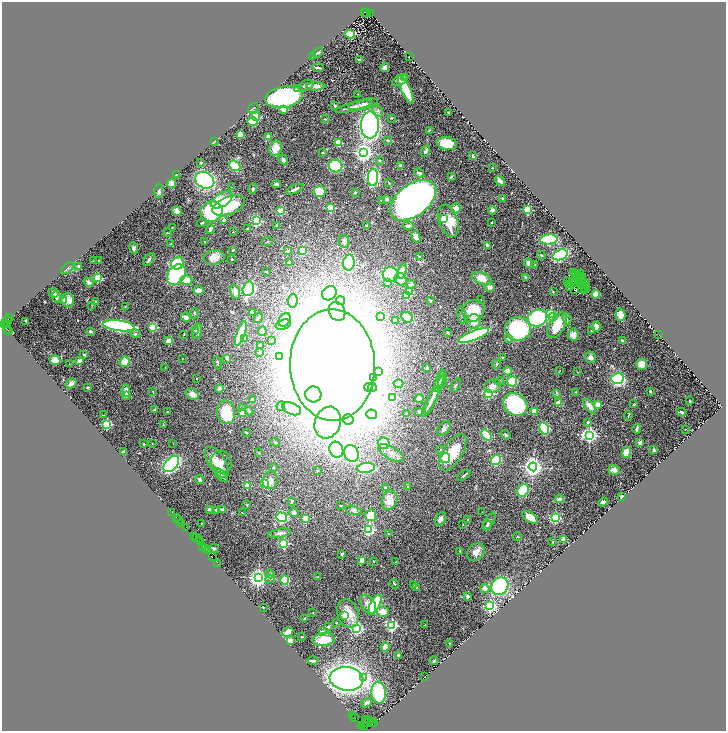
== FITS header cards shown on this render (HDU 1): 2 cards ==
NAXIS1  =                 1448
NAXIS2  =                 1457

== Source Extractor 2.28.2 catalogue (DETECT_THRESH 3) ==
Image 1448 x 1457 px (HDU 1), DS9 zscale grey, zoomed out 1/2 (1 PNG px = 2 x 2 image px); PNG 728 x 733 px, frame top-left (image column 1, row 1457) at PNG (2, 2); each listed source drawn as its Kron ellipse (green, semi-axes under 4 px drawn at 4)
Background 0.894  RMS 0.072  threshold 0.216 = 3 sigma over >= 5 px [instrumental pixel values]
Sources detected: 482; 45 cannot appear on this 1/2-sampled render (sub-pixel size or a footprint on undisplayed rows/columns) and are neither listed nor drawn; the other 437 listed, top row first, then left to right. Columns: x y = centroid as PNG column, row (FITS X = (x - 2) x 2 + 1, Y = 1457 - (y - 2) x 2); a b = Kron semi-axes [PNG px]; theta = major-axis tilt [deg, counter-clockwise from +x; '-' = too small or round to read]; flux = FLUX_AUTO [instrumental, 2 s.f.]
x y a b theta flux
364 12 3 2 - 140
366 12 2 1 - 120
371 13 3 1 - 250
350 34 5 4 - 260
318 52 6 3 38 25
312 57 2 2 - 120
409 57 2 1 - 2.8
360 60 4 2 - 36
385 67 4 3 - 85
318 68 6 2 -7 23
405 78 2 2 - 46
400 80 8 5 27 53
306 85 8 5 20 40
315 86 9 3 3 110
298 89 4 3 - 44
406 89 16 4 -65 380
358 94 2 2 - 11
284 97 19 10 11 2200
363 104 15 5 12 68
335 106 3 2 - 17
353 107 19 4 14 88
253 108 6 2 35 18
284 110 2 2 - 260
378 111 6 4 -58 30
448 112 2 1 - 7
256 117 4 4 - 230
392 118 3 3 - 8.6
325 119 3 2 - 8.5
252 122 5 4 - 190
370 125 13 9 -90 3800
429 130 3 3 - 8.8
240 134 3 3 - 99
268 137 4 3 - 41
387 140 3 3 - 9.5
214 142 4 2 - 8.2
339 143 3 3 - 320
447 143 10 6 -8 290
275 148 8 6 71 150
425 151 6 3 61 45
322 153 2 2 - 11
364 153 4 4 - 7200
473 156 4 2 - 12
283 160 5 4 - 45
380 160 3 2 - 10
201 163 2 2 - 79
401 165 3 3 - 40
235 166 6 4 -39 630
336 166 6 6 - 1200
492 168 2 2 - 6.5
419 173 5 3 - 41
176 175 3 2 - 7.8
451 176 3 2 - 18
373 177 9 5 86 2000
205 180 10 8 -27 2200
500 181 5 2 - 61
389 183 3 2 - 11
172 184 4 4 - 99
276 184 5 3 - 20
231 187 2 2 - 5.1
253 189 5 3 - 16
295 189 9 2 22 47
159 191 7 4 86 33
320 191 6 5 - 190
355 192 3 2 - 9.6
387 199 4 3 - 29
503 199 3 3 - 12
222 200 12 6 32 430
413 200 26 15 37 9400
382 201 3 2 - 7.7
229 206 17 8 21 550
331 208 3 3 - 700
456 208 5 4 - 80
492 210 4 4 - 54
528 210 3 3 - 1000
177 211 5 3 - 98
281 211 3 3 - 640
211 212 11 10 - 720
444 219 3 3 - 400
224 220 3 3 - 22
256 221 3 3 - 1900
448 221 17 9 -70 300
492 222 3 3 - 9.4
201 223 5 2 - 12
277 225 3 3 - 12
367 226 3 3 - 21
408 226 5 3 - 31
172 227 2 1 - 11
210 229 5 3 - 29
247 229 3 3 - 9.9
233 232 2 2 - 12
167 233 4 2 - 7.7
416 237 5 3 - 120
549 239 9 5 6 1100
344 241 7 5 -66 42
205 242 2 2 - 5.6
267 242 6 2 23 11
171 244 2 2 - 6.8
487 245 4 2 - 25
134 248 6 4 -81 36
233 250 3 3 - 15
302 250 4 4 - 520
288 251 3 2 - 23
541 255 4 3 - 17
560 255 8 5 18 1800
419 256 3 3 - 10
214 257 10 7 7 140
149 259 7 3 54 36
232 259 2 2 - 15
93 261 2 2 - 4.1
98 261 2 1 - 3.8
349 262 8 5 81 1100
177 263 7 6 - 530
289 263 3 3 - 40
528 263 5 3 - 68
535 264 3 2 - 9.3
79 266 3 2 - 22
67 268 7 2 42 15
402 271 8 4 76 110
266 272 3 2 - 7.6
573 272 2 1 - 1.7
575 273 2 1 - 4.3
580 273 2 1 - 79
176 275 11 8 52 1300
391 275 8 7 - 2200
575 276 2 1 - 5.9
578 276 2 1 - 4
526 277 3 3 - 11
581 277 2 1 - 2.8
583 277 2 1 - 6.5
98 278 3 3 - 700
481 278 10 5 -20 150
401 279 6 5 - 160
186 280 6 5 - 150
582 280 3 1 - 4.2
572 281 2 1 - 9
88 282 5 3 - 52
568 282 2 1 - 3.2
387 283 2 2 - 61
574 283 3 1 - 5.8
582 283 2 1 - 6.9
411 284 5 4 - 23
585 284 2 1 - 11
570 285 2 1 - 1.1
583 285 2 1 - 11
569 286 2 1 - 8.7
490 287 5 4 - 43
581 288 2 1 - 3.9
585 288 2 1 - 3.5
248 289 7 5 75 1800
575 289 3 1 - 2.2
199 290 5 4 - 63
409 291 3 2 - 210
584 291 2 1 - 7.5
235 292 7 4 -74 59
553 292 3 2 - 13
53 293 5 4 - 36
329 293 8 6 44 63
596 294 4 4 - 140
407 295 3 3 - 510
57 297 6 3 -80 33
481 299 2 1 - 3.9
64 300 2 2 - 110
68 300 7 6 - 130
430 300 3 2 - 23
96 301 3 3 - 17
293 301 6 5 - 53
341 301 4 4 - 26
92 305 3 2 - 7.4
125 306 2 2 - 4.6
337 311 10 8 -63 910
473 311 11 10 - 410
252 312 2 2 - 64
194 313 5 3 - 21
551 313 3 3 - 1700
462 315 9 2 -84 19
620 315 6 4 -76 89
381 316 2 2 - 90
186 317 5 4 - 58
407 317 6 5 - 140
553 317 4 3 - 72
9 318 2 1 - 60
258 318 5 2 - 48
537 318 10 8 24 1200
567 319 6 3 -63 27
285 320 7 5 54 45
395 320 3 2 - 14
7 321 5 3 - 300
26 321 3 1 - 8.7
474 321 7 7 - 120
5 325 3 2 - 280
283 325 8 5 16 77
557 325 14 7 59 340
119 326 16 5 -8 3400
153 327 3 3 - 790
596 327 5 4 - 95
7 328 7 3 -88 180
518 329 13 11 2 1400
9 330 2 1 - 1200
195 330 4 3 - 23
90 331 4 3 - 24
197 331 8 3 81 44
262 331 5 4 - 46
592 331 4 3 - 13
241 333 13 4 71 840
448 333 2 2 - 41
135 334 5 3 - 17
184 334 4 2 - 8.6
573 335 6 5 - 85
659 335 2 1 - 3
474 336 16 5 22 1400
244 338 3 3 - 180
509 338 2 2 - 68
272 340 2 2 - 15
169 341 2 2 - 300
623 341 4 4 - 16
260 346 4 4 - 69
259 352 2 2 - 82
84 354 2 2 - 61
279 357 4 3 - 3300
590 357 6 5 - 50
227 358 3 2 - 52
502 358 3 2 - 14
182 359 2 1 - 3.9
55 360 5 5 - 92
80 361 3 2 - 170
125 362 5 5 - 180
217 363 7 2 -79 14
69 364 2 1 - 4
496 364 4 3 - 18
642 364 5 5 - 160
332 365 56 42 -88 50000
165 367 2 2 - 5.5
427 368 3 3 - 40
560 370 2 1 - 4.5
379 371 2 2 - 16
507 371 4 4 - 60
577 372 3 2 - 4.9
373 377 4 3 - 790
196 378 2 1 - 8.2
617 379 6 5 - 1400
440 381 11 3 71 40
512 381 5 5 - 470
442 382 6 2 75 14
500 382 4 3 - 26
71 383 6 4 35 58
399 383 5 3 - 47
456 385 7 2 59 17
493 386 8 6 14 75
88 387 2 2 - 15
372 387 4 4 - 78
219 388 2 2 - 130
369 388 4 4 - 38
126 391 6 3 -89 92
153 391 3 2 - 7.5
650 391 3 3 - 21
435 392 24 4 67 130
576 392 2 2 - 5.6
489 393 3 3 - 1300
557 393 4 3 - 15
192 394 7 5 -31 84
313 394 8 8 - 1800
126 396 4 3 - 19
393 398 3 3 - 860
252 399 2 2 - 62
419 399 4 3 - 120
690 401 2 2 - 10
431 402 16 3 63 53
558 403 2 2 - 260
634 404 4 3 - 11
515 405 13 11 -38 1300
598 405 2 2 - 270
281 406 5 4 - 18
590 406 9 4 -51 80
242 408 3 2 - 7.6
292 409 10 5 -24 80
155 410 3 3 - 18
249 411 4 3 - 12
419 411 3 2 - 13
534 411 4 3 - 170
167 412 2 2 - 22
226 412 12 9 -77 440
681 412 5 2 - 30
242 413 2 2 - 230
371 414 5 5 - 17000
407 414 2 2 - 18
104 415 2 2 - 5.9
628 416 5 2 - 8.9
348 419 5 5 - 58
588 422 4 3 - 23
328 423 16 12 70 360
107 424 3 3 - 1500
163 425 4 2 - 12
544 428 6 4 -66 830
444 429 8 5 51 40
637 429 5 2 - 34
685 429 2 2 - 10
246 433 3 3 - 8.1
487 435 6 4 -50 580
505 435 5 3 - 20
590 435 4 3 - 4600
275 442 5 2 - 12
173 443 2 1 - 5.2
384 443 5 5 - 690
640 443 4 3 - 37
144 444 2 2 - 9.5
152 444 3 2 - 5
441 449 2 2 - 7.8
336 450 8 6 -64 2300
654 450 3 3 - 15
124 452 3 2 - 29
626 452 5 4 - 240
259 453 4 2 - 9.1
351 453 9 7 -70 2500
391 453 14 6 -29 88
453 453 21 9 59 330
445 458 5 5 - 390
496 460 5 4 - 750
217 462 17 8 -57 170
221 462 11 10 - 120
171 464 9 6 48 2200
273 467 4 4 - 17
533 467 4 4 - 7300
366 468 9 5 7 740
317 470 3 2 - 7.7
614 470 6 4 -17 66
221 475 8 2 -46 45
464 475 7 2 34 17
200 480 5 3 - 29
270 480 9 7 76 92
265 483 3 3 - 930
247 486 3 2 - 280
408 487 4 3 - 14
386 488 4 4 - 16
523 490 6 5 - 390
621 497 2 2 - 11
560 499 4 4 - 42
389 500 10 7 68 140
292 501 3 3 - 12
603 502 5 3 - 28
247 505 3 2 - 6.5
341 505 3 2 - 9.1
209 509 4 3 - 17
216 510 3 3 - 10
222 510 2 2 - 130
353 510 8 4 -14 31
172 512 2 1 - 61
294 512 4 4 - 43
482 512 2 1 - 3.2
242 513 3 2 - 7.9
371 515 6 5 - 180
176 517 2 1 - 30
281 517 5 4 - 1100
530 517 9 5 -33 130
306 518 2 2 - 370
555 518 3 3 - 1500
179 519 3 1 - 46
441 519 7 5 61 64
468 519 2 2 - 15
489 522 10 3 59 25
182 523 3 1 - 93
201 524 2 2 - 4.4
463 524 2 2 - 5.4
487 525 5 4 - 21
186 527 2 1 - 78
369 529 3 3 - 2400
280 533 12 4 10 45
389 534 2 2 - 9.4
193 536 3 2 - 110
196 537 3 1 - 130
517 537 4 2 - 9.4
200 539 2 1 - 40
563 539 4 3 - 120
201 542 2 1 - 37
553 542 3 3 - 9.3
284 543 4 3 - 1100
203 546 3 2 - 93
214 548 5 3 - 18
205 549 3 3 - 210
207 551 2 1 - 67
460 551 3 2 - 9.3
476 552 10 7 44 100
342 554 3 3 - 21
212 557 2 2 - 46
362 560 4 4 - 75
373 561 3 2 - 7.2
396 562 2 2 - 5.6
217 563 3 1 - 77
270 574 5 4 - 20
318 576 3 2 - 7.6
258 578 4 4 - 7700
270 579 4 3 - 16
285 580 4 4 - 500
394 584 5 2 - 11
414 585 3 2 - 14
500 586 9 8 - 1400
417 588 4 3 - 14
485 588 4 4 - 53
468 596 3 3 - 33
368 604 10 6 -61 110
375 604 10 5 63 1100
490 606 3 3 - 2700
263 608 2 2 - 14
383 612 6 5 - 130
313 613 2 2 - 13
348 614 15 10 -71 230
345 615 4 2 - 220
305 618 3 2 - 24
336 622 2 2 - 14
392 625 3 3 - 2600
425 625 3 2 - 7.4
328 626 4 3 - 12
357 628 3 3 - 3100
322 631 3 3 - 24
288 632 6 3 27 88
302 637 2 2 - 10
324 639 11 6 7 260
290 640 4 3 - 88
449 643 2 2 - 21
385 647 5 3 - 76
398 655 3 3 - 10
313 661 5 2 - 50
434 661 4 2 - 10
425 677 2 1 - 4.2
364 678 4 4 - 260
346 679 17 12 -8 6700
379 693 11 7 -85 720
366 703 6 3 26 34
353 715 2 1 - 24
355 718 2 1 - 62
366 719 3 2 - 190
369 721 2 1 - 120
365 722 2 1 - 94
367 722 2 2 - 100
372 723 4 1 - 130
373 723 2 1 - 99
361 725 2 2 - 22
364 726 3 1 - 78
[45 sub-pixel or undisplayed-footprint detections neither listed nor drawn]